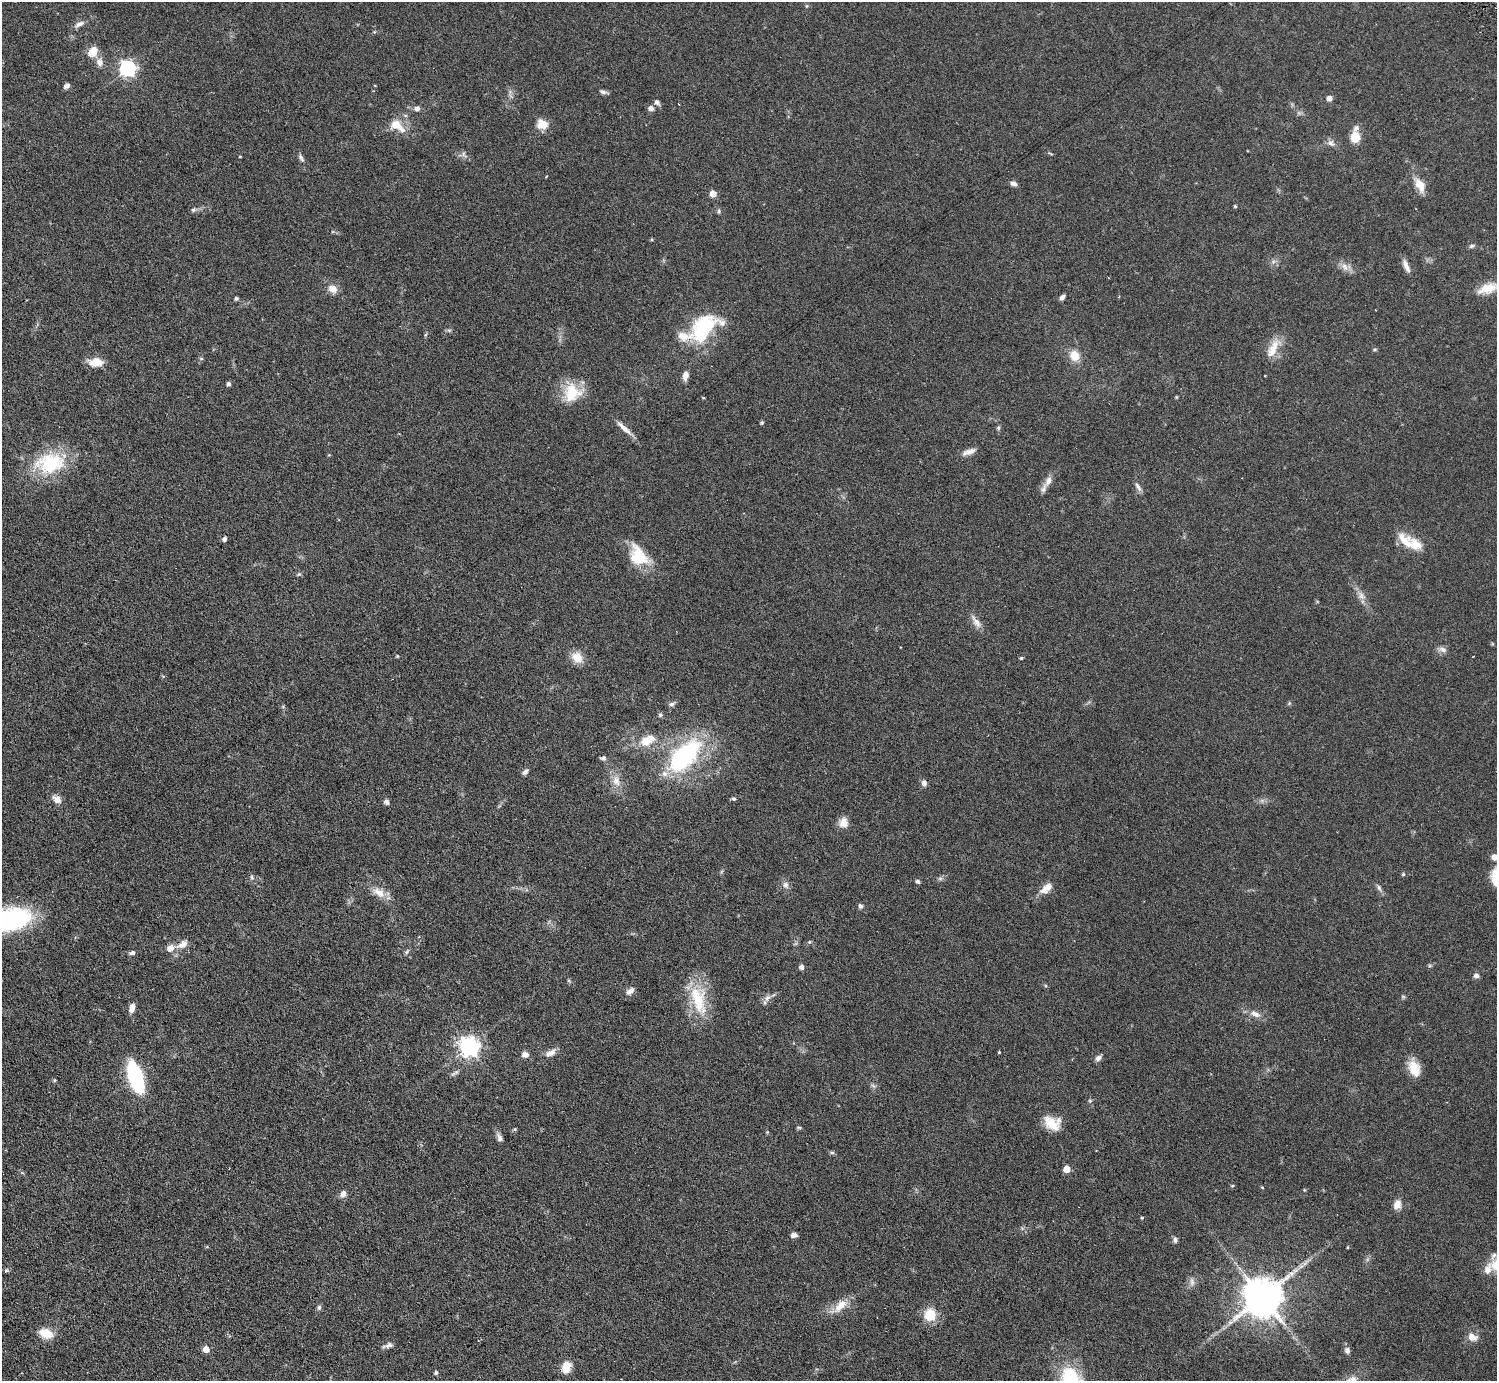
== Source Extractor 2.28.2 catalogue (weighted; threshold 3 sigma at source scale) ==
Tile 7 of 4 x 4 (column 3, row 2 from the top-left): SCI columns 2989-4483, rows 3055-4433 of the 5977 x 5967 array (HDU 1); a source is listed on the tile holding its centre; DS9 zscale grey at full resolution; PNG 1499 x 1383 px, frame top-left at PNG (2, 2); no overlay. Shown black and unused: <1% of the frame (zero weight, under 3 of 6 exposures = <1% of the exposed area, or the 3 px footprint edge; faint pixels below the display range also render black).
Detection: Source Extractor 2.28.2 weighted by HDU 2 'WHT'; one run over the whole footprint, this tile lists its part. Background 0.0941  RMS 0.0047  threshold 0.0192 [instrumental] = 3 sigma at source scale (4.09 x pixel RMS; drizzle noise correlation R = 1.36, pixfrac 0.8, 0.05/0.05 arcsec/px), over >= 5 px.
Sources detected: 143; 3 too faint to see at this stretch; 1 inside a brighter object's white glare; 2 cosmic-ray / hot-pixel residue — not listed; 6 inside a brighter listed object's ellipse — not listed separately; the other 131 listed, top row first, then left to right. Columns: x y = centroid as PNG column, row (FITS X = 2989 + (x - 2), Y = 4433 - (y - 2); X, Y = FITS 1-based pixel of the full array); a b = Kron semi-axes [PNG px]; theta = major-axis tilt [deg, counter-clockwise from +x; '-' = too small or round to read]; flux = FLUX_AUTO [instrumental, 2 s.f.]
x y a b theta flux
806 6 6 4 71 0.46
79 24 13 6 27 2
93 51 10 8 53 6.8
99 62 11 9 -72 2.5
128 68 7 7 - 100
66 86 7 5 36 1.4
603 92 9 5 -18 1.2
1329 98 5 5 - 2.5
657 102 8 6 -45 1.3
651 108 7 6 - 1.7
417 109 7 6 - 1.5
542 124 12 11 - 5.2
397 125 21 11 -34 6.6
1355 137 10 8 -90 7.5
1331 143 11 7 -16 1.7
464 154 9 5 -64 1.1
240 156 4 2 - 0.33
301 158 12 5 -59 1.2
1014 184 8 5 -21 1.5
1420 185 18 9 -61 5.4
713 194 7 7 - 2.4
1235 206 5 4 - 0.42
193 210 7 5 0 0.9
719 211 7 5 -73 0.67
1472 246 7 5 26 0.78
1406 266 18 6 -66 2.5
1345 267 12 8 -59 2.5
1487 288 25 11 18 6.6
332 289 12 9 -28 3.4
1062 297 7 4 49 1.4
236 298 4 4 - 0.96
449 330 7 4 17 0.64
701 331 31 17 78 27
1275 346 22 13 58 6
1375 349 6 4 1 0.5
1074 356 12 10 -68 5.9
95 362 16 9 2 5.4
685 376 10 6 81 2.7
228 384 4 4 - 1.4
572 393 24 22 71 13
703 398 3 3 - 0.39
762 423 4 4 - 0.6
624 428 26 6 -42 3.2
969 452 18 7 19 2.6
50 463 39 25 6 26
1048 481 14 8 60 2.7
1138 487 13 5 -58 1.5
224 539 5 5 - 1.1
1410 542 34 12 -28 9.7
638 556 25 17 -62 15
299 574 6 4 42 0.57
1361 596 13 7 -61 2.6
976 622 19 7 -56 2.8
1442 649 12 7 -27 1.7
397 656 4 4 - 0.37
577 657 14 12 -42 5.2
1021 658 4 4 - 0.5
671 704 9 5 9 1.1
660 715 5 5 - 0.83
647 740 21 12 26 7.7
684 756 51 24 47 51
603 758 8 5 11 0.92
525 772 9 5 52 1.2
616 781 15 11 -63 4.2
924 783 8 6 -78 1.6
57 799 11 8 -31 2.9
733 799 5 4 - 0.71
386 802 7 6 - 1.2
843 823 13 11 74 3.5
1494 857 5 4 - 3.9
1403 874 5 4 - 0.49
252 877 7 4 -70 0.79
1495 877 20 8 -83 8.7
918 881 6 5 - 0.83
786 885 9 8 - 1.7
1046 888 20 9 38 3.6
1379 888 9 5 -69 1.1
379 892 20 10 -33 4.8
860 906 7 5 -59 0.97
10 919 30 16 13 77
809 942 5 4 - 0.57
183 944 16 9 35 3.3
170 948 8 7 - 3.6
407 952 8 5 53 0.76
132 953 7 5 13 1.1
801 967 6 5 - 1.4
1476 976 6 5 - 1.5
630 991 12 7 37 2
767 998 11 6 38 1.8
698 999 42 19 -76 18
132 1008 10 6 75 2.7
1255 1014 14 7 -22 2.8
469 1047 7 7 - 210
999 1052 4 3 - 0.34
550 1053 15 8 34 2.8
525 1055 8 7 - 2.1
1098 1058 8 6 40 1.5
1414 1069 20 12 -67 6.7
135 1077 21 9 -72 66
873 1086 9 3 -45 0.71
1090 1101 5 5 - 0.56
1052 1123 21 14 -28 7.3
799 1127 7 3 -9 0.48
515 1129 5 4 - 0.46
767 1132 4 4 - 0.38
499 1138 12 6 -67 1.6
832 1153 6 4 -1 0.65
1067 1169 5 5 - 6.8
1262 1187 5 3 - 0.32
1304 1190 5 3 - 0.35
343 1194 8 7 - 2.1
1397 1204 12 8 67 3
1142 1218 4 3 - 0.42
794 1235 7 5 -3 1.6
1175 1240 7 6 - 1.2
1348 1247 4 3 - 0.32
1305 1263 9 4 45 1.4
1488 1269 16 10 75 3.6
6 1271 6 4 1 0.61
1263 1297 12 11 - 1300
841 1306 23 11 45 5.7
319 1307 7 6 - 0.89
930 1315 6 6 - 23
46 1333 15 10 -22 6.7
1472 1337 11 8 -30 3.3
388 1345 14 5 18 1.6
206 1349 5 5 - 4.7
1347 1350 8 7 - 1.5
566 1367 12 9 71 5.6
436 1373 4 4 - 0.77
1351 1380 20 10 23 4.7
Isophote crosses this tile's border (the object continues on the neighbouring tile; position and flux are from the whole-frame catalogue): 4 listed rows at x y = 1494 857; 1495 877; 10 919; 1351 1380